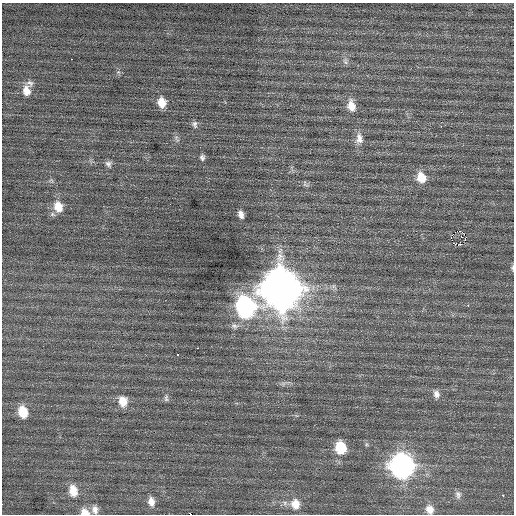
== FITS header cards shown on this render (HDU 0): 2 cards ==
NAXIS1  =                  512 / Axis length
NAXIS2  =                  512 / Axis length

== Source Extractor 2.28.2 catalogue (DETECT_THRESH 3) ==
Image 512 x 512 px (HDU 0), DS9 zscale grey, 1 PNG px = 1 image px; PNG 516 x 516 px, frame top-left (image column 1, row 512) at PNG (2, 3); no overlay
Background 0.202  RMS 0.75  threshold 2.24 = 3 sigma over >= 5 px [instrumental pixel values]
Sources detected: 44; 2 with non-positive FLUX_AUTO (blend fragments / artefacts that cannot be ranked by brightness) are not listed; the other 42 listed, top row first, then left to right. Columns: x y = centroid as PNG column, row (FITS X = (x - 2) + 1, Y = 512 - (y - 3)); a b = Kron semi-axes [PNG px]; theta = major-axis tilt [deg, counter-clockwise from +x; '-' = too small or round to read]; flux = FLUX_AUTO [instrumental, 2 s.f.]
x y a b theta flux
72 59 2 2 - 98
345 61 10 5 -73 160
30 83 10 8 -35 200
26 91 15 10 -82 530
162 102 11 9 -79 630
351 106 14 9 -77 580
195 124 10 6 -85 170
441 126 2 2 - 120
359 139 16 10 -88 420
202 157 7 6 - 150
108 164 9 8 - 180
421 178 12 10 -62 760
305 184 9 5 -61 110
58 207 14 11 -71 790
241 214 10 6 -73 260
460 231 3 2 - 7500
465 238 4 2 - 34
455 244 3 2 - 150
512 268 8 5 -83 88
281 289 17 15 -73 120000
468 305 3 3 - 73
245 307 13 11 -74 14000
234 326 11 8 -9 230
197 348 3 2 - 220
178 355 3 3 - 120
283 384 6 6 - 120
436 394 11 8 -70 260
166 398 11 5 86 140
123 401 14 11 -80 620
23 412 12 9 -74 1000
366 444 6 4 -72 81
341 448 11 9 -75 1700
402 466 13 12 - 21000
73 491 14 10 -78 700
458 495 11 8 -83 200
503 495 3 3 - 200
151 502 12 8 -81 350
295 504 14 11 -78 690
430 509 10 9 - 430
95 510 10 8 -81 280
85 512 10 8 -16 450
190 514 3 2 - 800
At the frame edge (FLAGS 8, measured only in part): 3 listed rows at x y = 512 268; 85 512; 190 514
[2 non-positive-flux detections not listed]